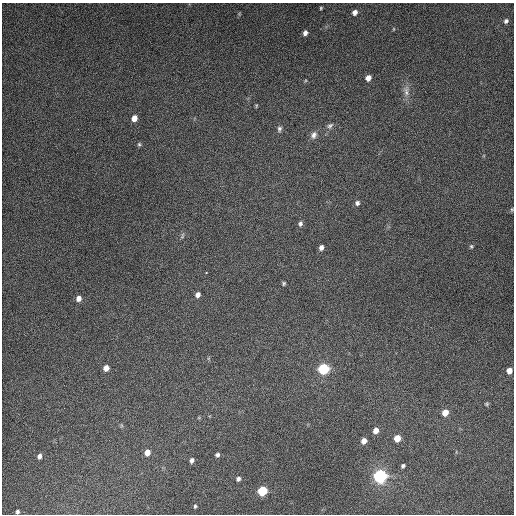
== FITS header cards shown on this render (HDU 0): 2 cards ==
NAXIS1  =                  512
NAXIS2  =                  512

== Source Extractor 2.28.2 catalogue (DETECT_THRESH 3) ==
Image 512 x 512 px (HDU 0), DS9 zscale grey, 1 PNG px = 1 image px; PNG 516 x 516 px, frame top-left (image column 1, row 512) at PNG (2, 3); no overlay
Background 5000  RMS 310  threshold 938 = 3 sigma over >= 5 px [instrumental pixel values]
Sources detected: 42; all 42 listed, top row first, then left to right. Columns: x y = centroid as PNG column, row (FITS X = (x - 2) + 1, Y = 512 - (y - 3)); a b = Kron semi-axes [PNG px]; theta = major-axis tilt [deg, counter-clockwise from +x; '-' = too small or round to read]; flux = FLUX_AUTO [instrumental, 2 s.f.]
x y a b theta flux
321 8 4 3 - 2.5e+04
355 12 6 5 - 9.7e+04
239 14 6 4 47 2.3e+04
506 21 5 5 - 4.7e+04
394 29 5 3 - 1.8e+04
305 33 5 4 - 8.2e+04
368 78 6 5 - 1.2e+05
406 91 17 7 -84 1.5e+05
256 106 5 3 - 2.0e+04
134 118 6 5 - 1.6e+05
330 126 10 6 44 6.9e+04
279 129 8 6 74 5.3e+04
314 135 10 8 65 1.0e+05
139 144 5 5 - 3.2e+04
357 203 6 6 - 5.9e+04
512 209 5 4 - 2.6e+04
300 223 7 5 71 5.4e+04
182 236 9 5 76 4.1e+04
471 246 6 5 - 3.5e+04
321 247 6 5 - 8.3e+04
206 272 3 3 - 2.5e+04
284 283 5 4 - 3.2e+04
198 295 6 5 - 9.0e+04
79 298 6 5 - 1.1e+05
106 368 5 5 - 1.5e+05
323 369 8 7 - 1.1e+06
509 371 5 5 - 1.6e+05
487 404 5 5 - 2.9e+04
445 412 7 6 - 2.0e+05
376 431 7 6 - 1.4e+05
397 438 6 5 - 2.4e+05
364 441 6 5 - 1.3e+05
147 452 6 5 - 1.8e+05
217 455 5 5 - 5.2e+04
39 456 6 4 76 7.1e+04
192 460 5 4 - 6.8e+04
403 466 5 4 - 3.9e+04
380 476 10 9 - 1.6e+06
238 479 5 4 - 5.5e+04
262 491 7 6 - 6.9e+05
195 506 5 3 - 2.8e+04
17 512 4 4 - 4.1e+04
At the frame edge (FLAGS 8, measured only in part): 2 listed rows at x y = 512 209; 17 512